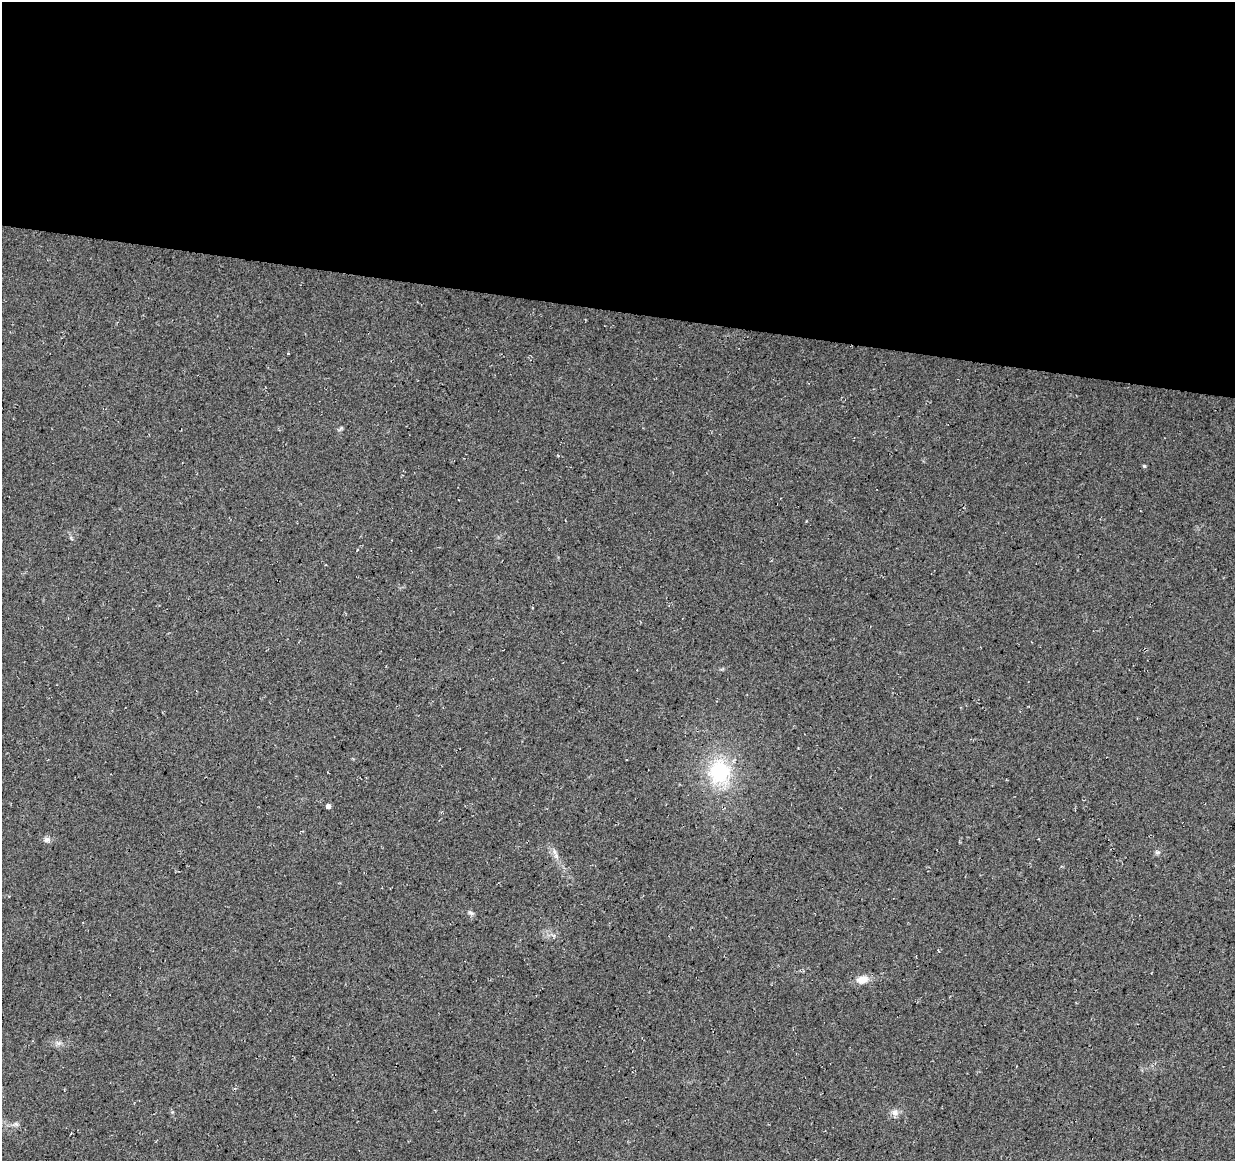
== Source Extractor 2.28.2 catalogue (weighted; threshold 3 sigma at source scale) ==
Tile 3 of 4 x 4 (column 3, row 1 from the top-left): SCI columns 2469-3701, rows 3704-4862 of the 4944 x 5147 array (HDU 1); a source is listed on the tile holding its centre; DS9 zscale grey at full resolution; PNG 1237 x 1163 px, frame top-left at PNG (2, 2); no overlay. Shown black and unused: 27% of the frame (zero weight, under 3 of 4 exposures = <1% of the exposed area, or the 3 px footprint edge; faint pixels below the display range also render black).
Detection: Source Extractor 2.28.2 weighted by HDU 2 'WHT'; one run over the whole footprint, this tile lists its part. Background 0.0376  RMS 0.01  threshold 0.0463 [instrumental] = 3 sigma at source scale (4.5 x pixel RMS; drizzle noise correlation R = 1.50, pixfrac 1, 0.0396/0.0396 arcsec/px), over >= 5 px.
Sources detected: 12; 1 cosmic-ray / hot-pixel residue — not listed; the other 11 listed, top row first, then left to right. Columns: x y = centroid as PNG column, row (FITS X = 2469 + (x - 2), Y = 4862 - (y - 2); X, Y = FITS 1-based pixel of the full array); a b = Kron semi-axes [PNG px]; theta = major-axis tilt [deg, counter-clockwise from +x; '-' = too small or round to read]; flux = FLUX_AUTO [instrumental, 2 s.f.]
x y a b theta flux
1144 466 4 4 - 1.4
719 772 29 26 86 73
328 806 4 4 - 5.2
47 840 9 7 5 3.5
554 852 9 6 -70 4
1157 852 7 5 6 2.1
471 913 8 4 -44 2.3
862 980 13 9 13 11
59 1043 9 4 0 2.9
895 1112 9 8 - 4.9
16 1124 8 4 -44 2.1